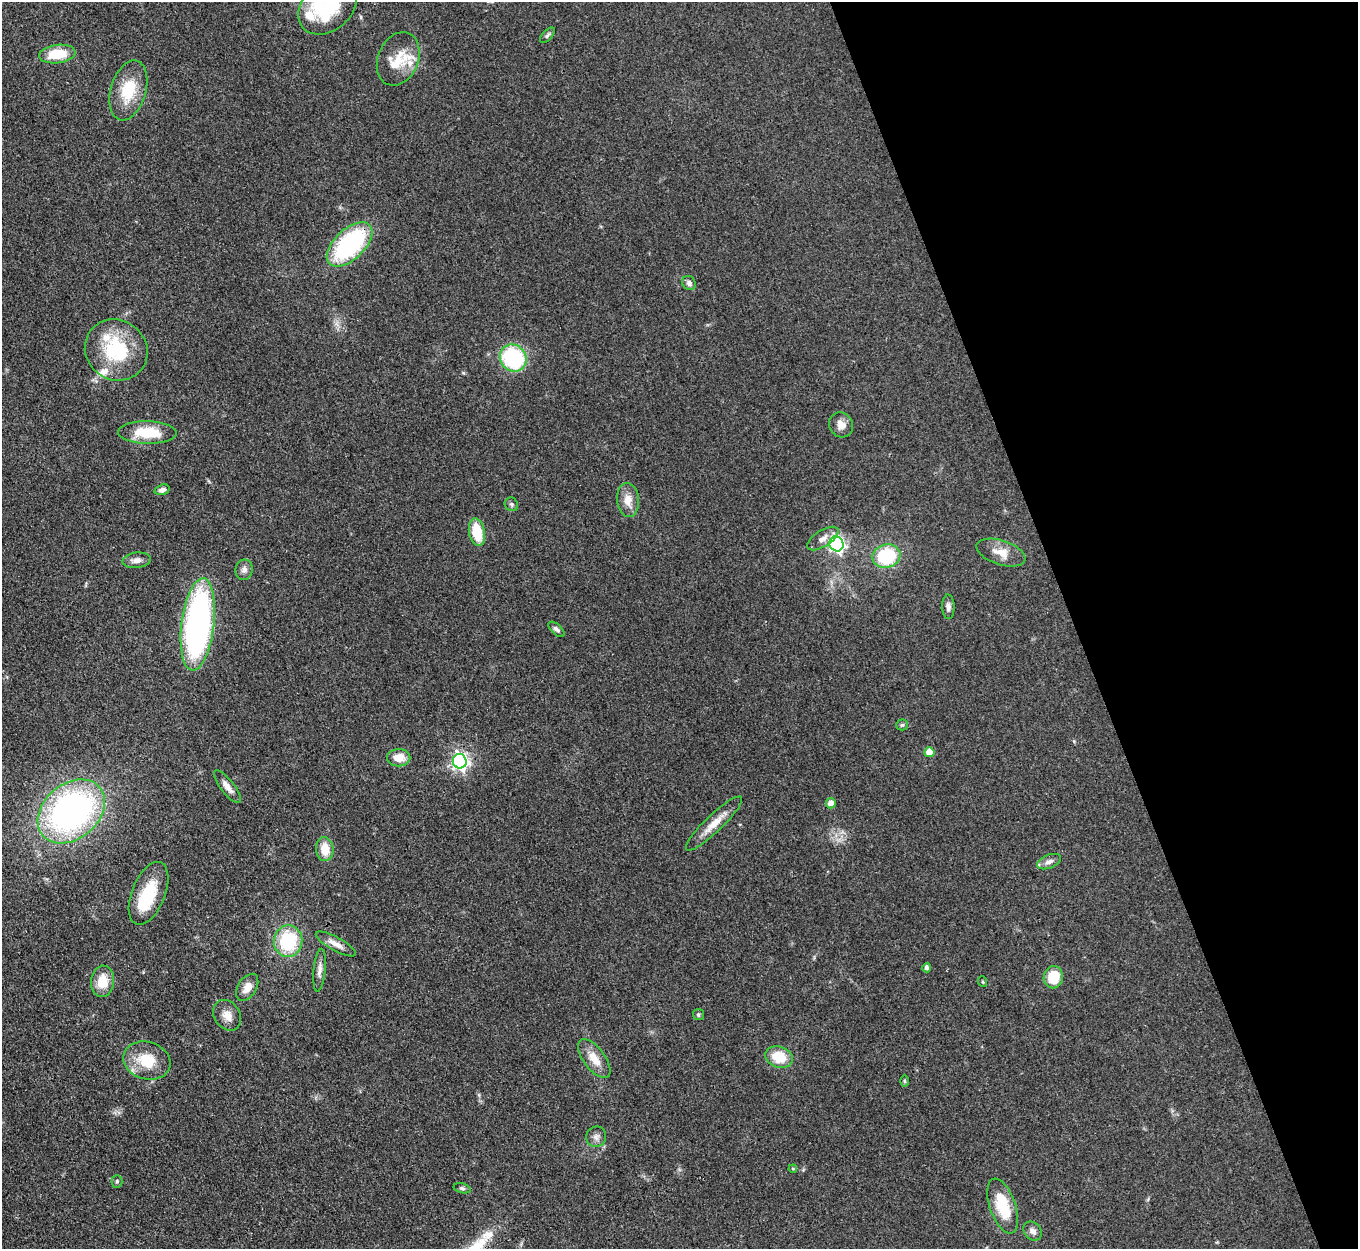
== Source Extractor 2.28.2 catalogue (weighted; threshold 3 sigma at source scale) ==
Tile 12 of 4 x 4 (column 4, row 3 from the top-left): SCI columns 4070-5425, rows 1523-2769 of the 5427 x 5413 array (HDU 1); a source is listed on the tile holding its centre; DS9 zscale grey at full resolution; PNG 1360 x 1251 px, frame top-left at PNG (2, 2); each listed source drawn as its Kron ellipse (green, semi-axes under 4 px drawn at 4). Shown black and unused: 21% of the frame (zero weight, under 3 of 4 exposures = <1% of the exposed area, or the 3 px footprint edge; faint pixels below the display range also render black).
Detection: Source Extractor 2.28.2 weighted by HDU 2 'WHT'; one run over the whole footprint, this tile lists its part. Background 0.0823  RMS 0.0061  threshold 0.0273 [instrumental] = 3 sigma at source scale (4.5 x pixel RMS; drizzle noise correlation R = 1.50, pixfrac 1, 0.05/0.05 arcsec/px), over >= 5 px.
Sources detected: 61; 1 inside a brighter object's white glare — neither listed nor drawn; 5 inside a brighter listed object's ellipse — not listed separately; the other 55 listed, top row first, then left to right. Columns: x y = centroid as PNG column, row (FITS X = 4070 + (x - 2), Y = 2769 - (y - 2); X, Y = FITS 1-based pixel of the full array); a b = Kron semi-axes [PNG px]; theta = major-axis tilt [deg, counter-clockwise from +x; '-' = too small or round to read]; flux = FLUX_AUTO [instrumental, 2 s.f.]
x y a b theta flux
328 6 33 24 41 50
547 35 9 5 48 1.4
57 54 18 9 7 18
398 59 27 20 67 15
128 90 31 17 73 22
349 244 28 15 43 85
689 283 7 6 - 2.3
116 350 32 30 -36 43
513 358 14 13 - 55
841 425 13 11 -57 4.7
147 433 29 11 -2 21
162 490 7 5 18 2.2
628 500 17 11 -83 7.3
511 504 7 6 - 1.4
477 532 14 8 -79 19
823 538 18 8 32 4
836 544 7 7 - 150
1001 553 25 12 -18 8.6
886 556 14 11 18 36
137 560 14 7 6 3.5
244 570 10 8 80 2.8
948 607 12 6 -88 2.5
198 624 46 16 83 190
556 629 10 5 -42 1.8
902 725 5 5 - 0.96
929 752 5 5 - 8.4
399 758 11 8 -1 8.8
460 761 7 7 - 210
227 787 20 6 -51 4.6
831 803 5 5 - 4.8
71 811 37 27 40 200
714 823 38 8 44 9.6
325 849 12 9 -83 11
1049 862 12 6 21 3
148 893 33 16 68 27
288 941 16 14 84 38
336 944 22 7 -29 5.1
927 968 4 4 - 2.2
320 970 21 6 84 3.6
1053 977 11 9 79 18
103 981 16 11 85 13
983 982 5 3 - 0.58
247 987 15 9 58 6.1
227 1015 16 13 -56 6
698 1015 5 5 - 1
779 1057 14 10 -18 16
594 1059 23 10 -53 9.1
147 1060 24 18 -16 19
904 1081 6 4 -89 0.83
596 1137 10 10 - 3
793 1169 4 4 - 0.66
117 1181 6 5 - 1.1
462 1188 9 5 -14 1.2
1003 1206 28 13 -71 23
1033 1231 10 8 -48 3.1
Overlapping masked pixels (flux is a lower limit): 1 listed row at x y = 349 244
Isophote crosses this tile's border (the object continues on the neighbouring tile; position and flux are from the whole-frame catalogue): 1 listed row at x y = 328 6